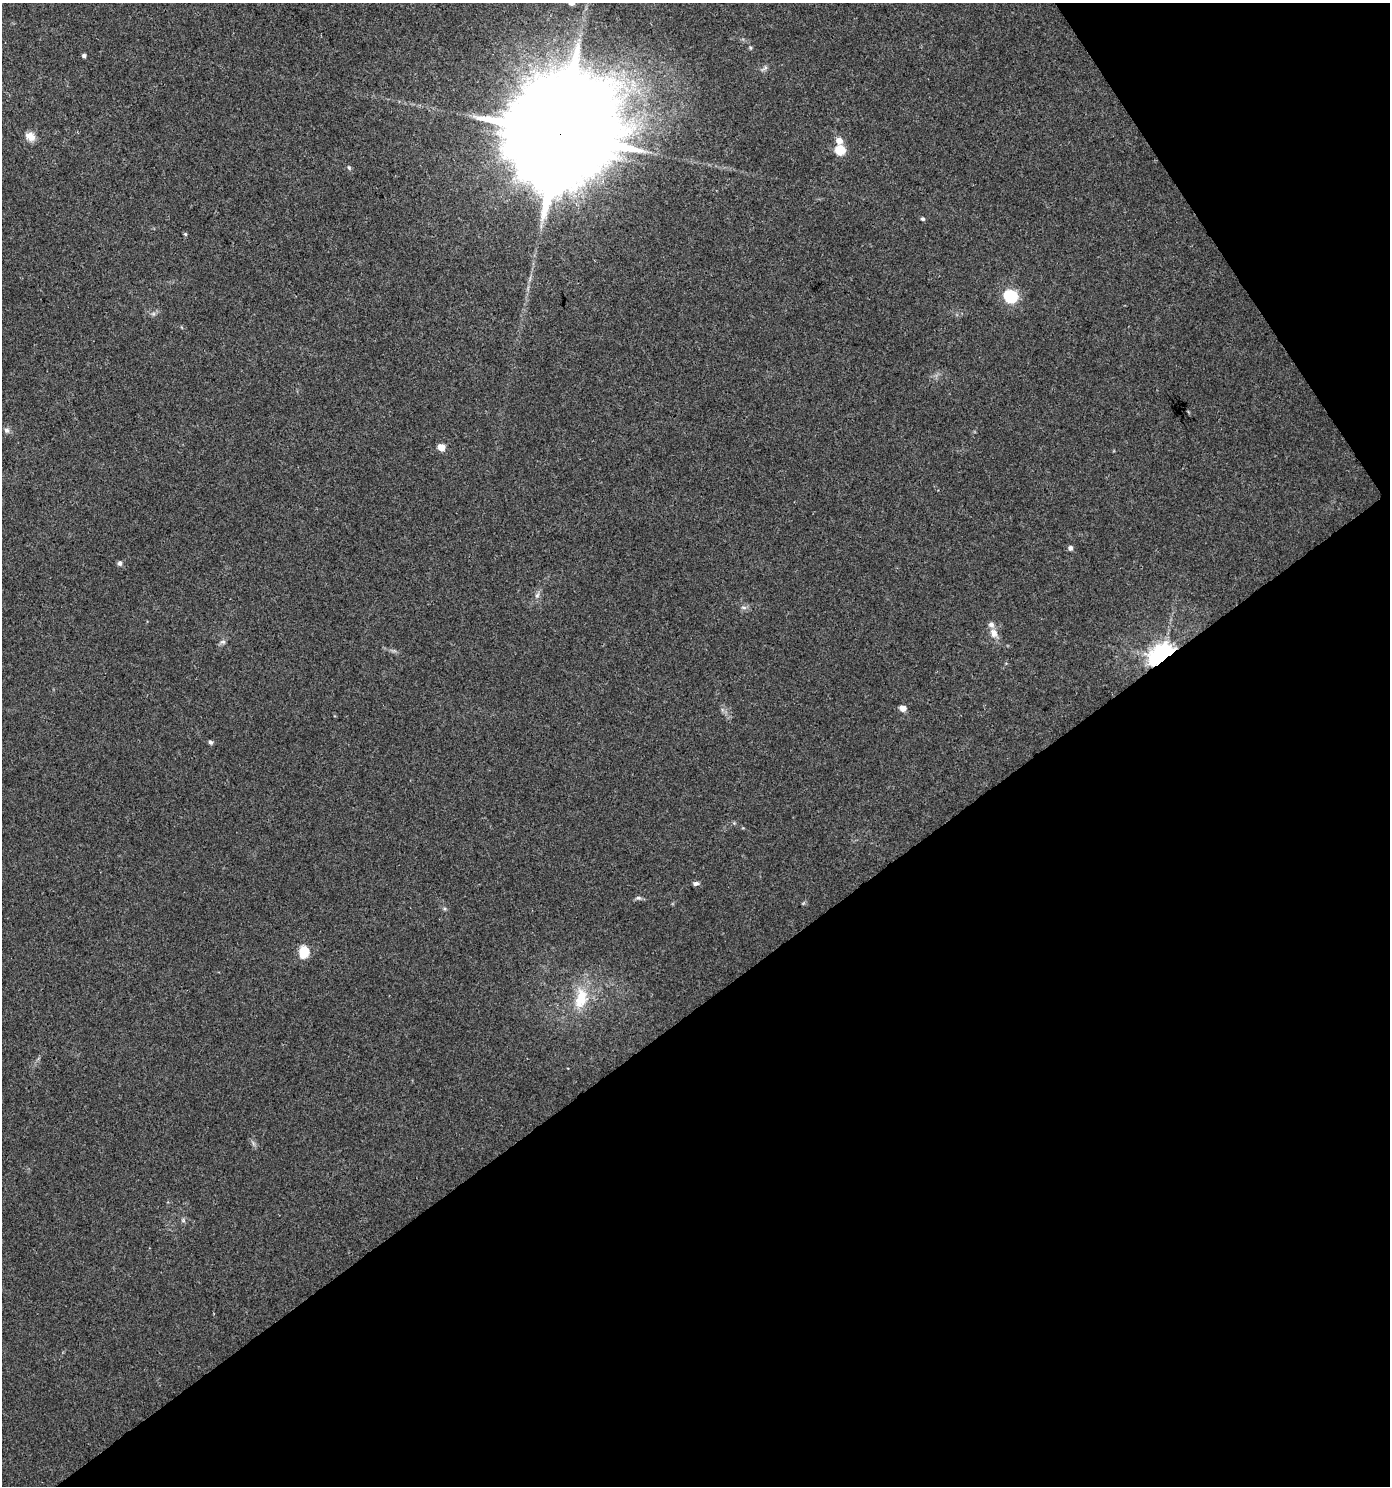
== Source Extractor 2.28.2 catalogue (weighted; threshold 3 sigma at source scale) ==
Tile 12 of 4 x 4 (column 4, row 3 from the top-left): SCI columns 4353-5740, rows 1485-2968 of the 5869 x 5943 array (HDU 1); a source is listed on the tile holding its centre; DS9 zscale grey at full resolution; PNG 1392 x 1488 px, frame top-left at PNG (2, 3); no overlay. Shown black and unused: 36% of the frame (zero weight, under 3 of 4 exposures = <1% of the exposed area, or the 3 px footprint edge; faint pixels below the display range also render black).
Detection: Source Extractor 2.28.2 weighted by HDU 2 'WHT'; one run over the whole footprint, this tile lists its part. Background 0.0333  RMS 0.0033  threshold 0.015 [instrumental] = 3 sigma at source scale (4.5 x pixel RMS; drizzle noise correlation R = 1.50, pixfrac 1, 0.0396/0.0396 arcsec/px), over >= 5 px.
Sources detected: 30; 2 inside a brighter object's white glare — not listed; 1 inside a brighter listed object's ellipse — not listed separately; the other 27 listed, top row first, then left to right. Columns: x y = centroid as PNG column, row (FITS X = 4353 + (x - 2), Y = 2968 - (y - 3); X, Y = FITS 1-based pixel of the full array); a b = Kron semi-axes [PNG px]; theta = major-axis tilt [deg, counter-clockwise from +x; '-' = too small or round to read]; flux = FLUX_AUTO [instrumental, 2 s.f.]
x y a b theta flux
750 48 6 4 -61 0.43
84 55 4 4 - 0.85
765 68 10 4 36 0.82
560 135 33 27 -65 14000
30 136 14 10 -35 2.8
839 141 6 6 - 3.2
840 150 6 5 - 17
349 167 7 5 -63 0.55
923 219 5 4 - 0.58
185 234 5 4 - 0.42
1010 296 7 6 - 55
7 430 8 6 -57 1.1
441 447 5 5 - 6.3
1070 548 6 5 - 1
120 563 6 5 - 0.94
537 595 10 6 68 1.1
744 607 8 4 -9 0.79
994 633 14 10 -71 2.8
223 642 7 6 - 0.85
1162 656 8 6 32 420
903 708 5 5 - 3.2
211 742 5 4 - 0.91
696 883 8 5 6 0.9
638 898 8 5 -7 0.8
304 950 6 5 - 14
581 998 31 17 77 11
183 1220 6 5 - 0.6
Overlapping masked pixels (flux is a lower limit): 2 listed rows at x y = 560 135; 1162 656